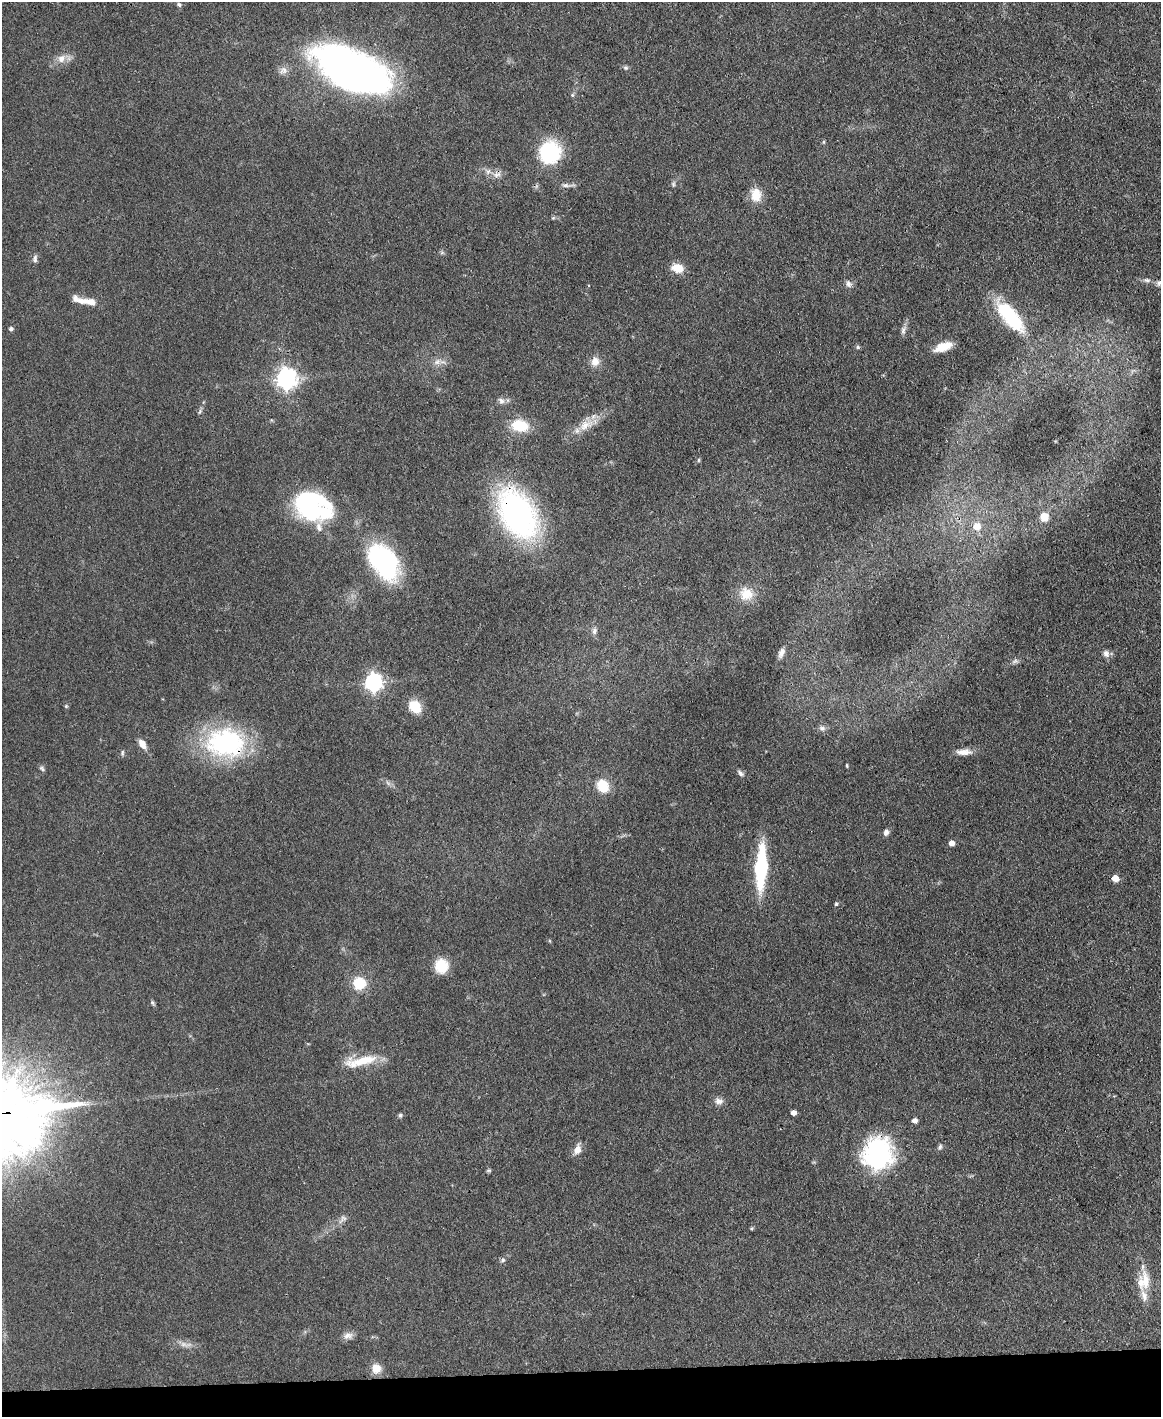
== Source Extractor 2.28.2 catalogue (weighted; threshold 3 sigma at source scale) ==
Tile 10 of 4 x 3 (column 2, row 3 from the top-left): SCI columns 1160-2318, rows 243-1657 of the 4691 x 4623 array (HDU 1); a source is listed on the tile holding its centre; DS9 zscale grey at full resolution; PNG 1163 x 1419 px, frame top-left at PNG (2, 2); no overlay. Shown black and unused: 3% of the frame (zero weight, under 3 of 4 exposures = <1% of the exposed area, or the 3 px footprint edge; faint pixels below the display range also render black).
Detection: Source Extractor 2.28.2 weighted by HDU 2 'WHT'; one run over the whole footprint, this tile lists its part. Background 0.0795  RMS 0.0056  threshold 0.0253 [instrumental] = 3 sigma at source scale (4.5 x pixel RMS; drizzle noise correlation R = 1.50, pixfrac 1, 0.05/0.05 arcsec/px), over >= 5 px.
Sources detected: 81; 2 inside a brighter object's white glare — not listed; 2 inside a brighter listed object's ellipse — not listed separately; the other 77 listed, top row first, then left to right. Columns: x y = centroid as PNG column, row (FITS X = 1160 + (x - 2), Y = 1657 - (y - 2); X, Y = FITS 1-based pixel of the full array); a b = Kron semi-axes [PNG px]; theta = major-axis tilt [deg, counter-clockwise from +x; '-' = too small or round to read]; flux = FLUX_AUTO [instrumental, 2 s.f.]
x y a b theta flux
179 5 6 5 - 1.2
61 58 14 11 41 5.5
625 68 6 6 - 1.2
283 70 13 10 27 3.5
351 70 67 31 -25 340
572 95 5 5 - 0.89
549 152 20 18 79 49
497 174 13 8 21 3.5
673 184 7 5 -79 1
565 185 11 5 -8 2
756 195 18 13 -84 9
553 218 5 4 - 0.7
35 259 11 5 89 1.8
677 268 13 9 -16 8.3
1147 280 10 5 -2 1.8
1159 283 11 8 -22 2.7
849 284 10 7 -59 2.3
88 302 25 7 -9 7.5
1010 316 46 16 -49 41
11 329 5 4 - 1.5
903 330 13 6 72 2.4
858 347 5 5 - 0.89
943 347 20 9 20 10
595 361 12 10 84 5.2
437 362 12 7 38 3.3
286 379 8 7 - 330
501 401 9 7 -42 2.2
200 411 8 4 60 1.1
586 425 24 12 25 9.5
520 426 19 13 -9 17
699 460 6 4 89 0.7
308 504 34 24 -64 63
517 514 40 24 -61 190
1044 517 11 9 -85 5.9
977 526 6 6 - 8.3
384 561 37 23 -57 83
746 594 18 17 - 11
594 631 10 7 74 2.1
781 653 12 6 68 3.1
1106 654 9 8 - 2.7
1015 661 10 6 2 1.6
373 682 7 7 - 210
66 706 5 5 - 0.68
415 707 13 10 -46 14
822 728 10 7 -18 2.1
225 743 50 37 -4 78
142 744 13 8 -58 4.5
964 752 20 7 1 5.1
122 753 7 4 85 1
847 765 6 3 -81 0.57
42 768 9 5 -46 1.2
740 773 10 5 -42 1.8
603 786 13 11 -65 14
886 832 8 6 70 2.1
952 843 4 4 - 4.3
761 868 35 9 87 62
1115 878 5 5 - 7.1
836 904 5 4 - 0.89
441 966 15 14 - 13
359 983 10 10 - 19
152 1003 7 5 -43 0.97
360 1061 45 12 11 17
719 1101 12 9 -14 3
794 1113 4 4 - 3.2
400 1115 6 6 - 1.2
914 1121 5 4 - 2.9
940 1147 8 5 56 1.4
577 1150 12 7 71 4.9
878 1154 32 29 71 78
489 1170 7 4 6 0.78
343 1219 15 7 43 2.9
752 1228 4 4 - 0.75
503 1260 7 5 17 1.2
1144 1281 26 16 79 13
348 1336 13 9 15 3.3
185 1344 21 7 -4 4.2
376 1368 11 11 - 6.6
Overlapping masked pixels (flux is a lower limit): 4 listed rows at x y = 497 174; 517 514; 225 743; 878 1154
Isophote crosses this tile's border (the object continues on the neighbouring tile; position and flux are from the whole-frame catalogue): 1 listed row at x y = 1159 283